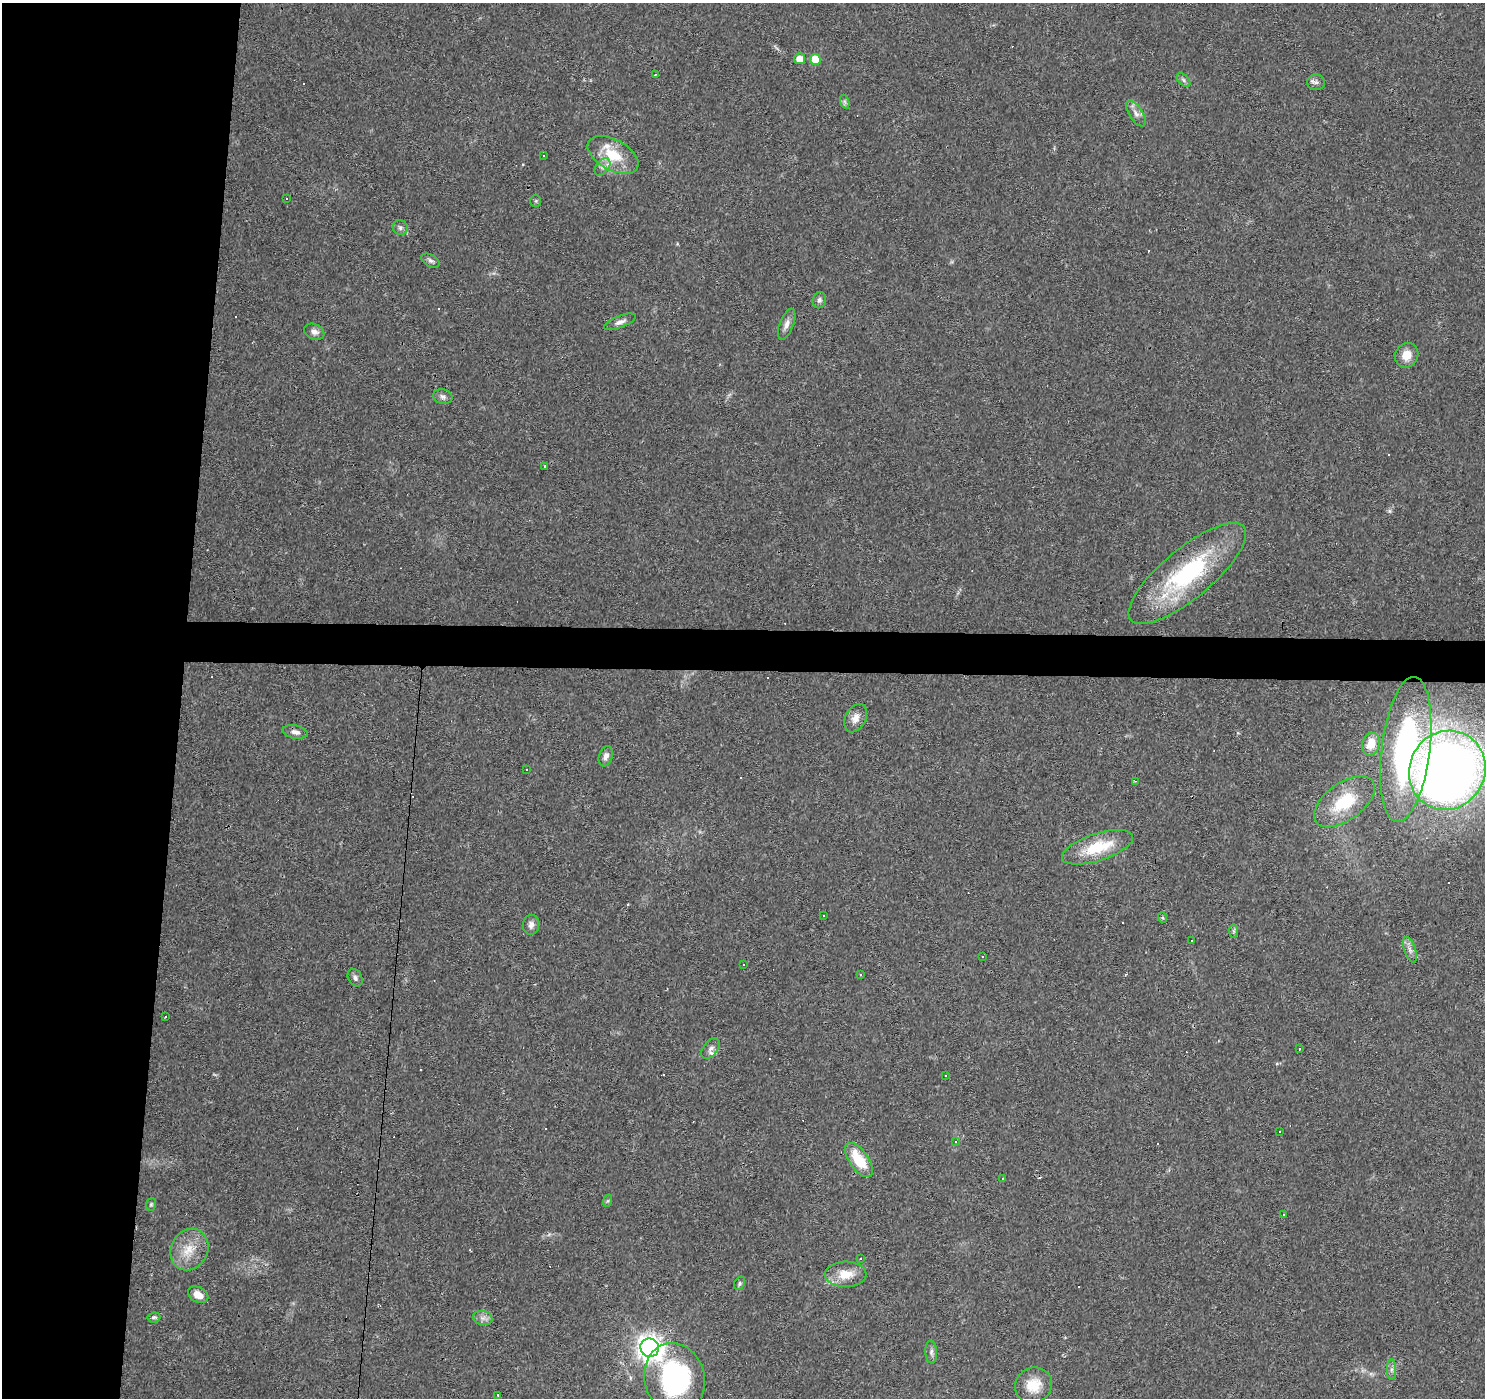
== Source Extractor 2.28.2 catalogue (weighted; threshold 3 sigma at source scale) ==
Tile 4 of 3 x 3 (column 1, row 2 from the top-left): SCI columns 1-1483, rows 1622-3017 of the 4453 x 4693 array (HDU 1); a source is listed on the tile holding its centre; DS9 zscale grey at full resolution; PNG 1487 x 1400 px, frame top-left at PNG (2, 3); each listed source drawn as its Kron ellipse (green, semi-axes under 4 px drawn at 4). Shown black and unused: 15% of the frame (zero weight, under 3 of 4 exposures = <1% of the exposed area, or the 3 px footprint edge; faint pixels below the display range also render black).
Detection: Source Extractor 2.28.2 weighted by HDU 2 'WHT'; one run over the whole footprint, this tile lists its part. Background 0.0271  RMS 0.0037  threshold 0.0166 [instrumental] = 3 sigma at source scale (4.5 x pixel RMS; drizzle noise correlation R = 1.50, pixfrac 1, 0.0396/0.0396 arcsec/px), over >= 5 px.
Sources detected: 99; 31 cosmic-ray / hot-pixel residue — neither listed nor drawn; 2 inside a brighter listed object's ellipse — not listed separately; the other 66 listed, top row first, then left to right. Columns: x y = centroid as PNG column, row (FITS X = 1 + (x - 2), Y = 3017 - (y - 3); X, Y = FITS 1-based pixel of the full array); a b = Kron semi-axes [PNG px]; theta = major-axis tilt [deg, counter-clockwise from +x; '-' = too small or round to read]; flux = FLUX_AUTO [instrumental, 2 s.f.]
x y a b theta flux
800 59 5 5 - 3.8
815 59 5 5 - 7
656 75 4 4 - 0.48
1184 80 8 5 -46 0.84
1316 82 9 8 - 1.2
845 102 7 4 -71 0.73
1136 113 15 6 -58 2.2
613 155 28 15 -29 12
543 156 3 2 - 0.45
602 167 10 6 49 1.7
287 199 3 3 - 2
536 201 6 5 - 0.52
400 228 8 7 - 1.1
430 261 10 5 -30 1.1
819 300 8 6 76 1
620 322 17 6 21 1.8
787 324 16 7 69 2.3
314 332 10 7 -24 1.8
1407 355 12 11 - 4.4
443 396 10 7 -14 1.3
545 467 3 3 - 1.3
1187 573 73 25 39 48
856 718 15 10 62 3.1
295 732 13 6 -11 1.9
1371 744 11 8 73 5.7
1406 749 73 24 83 85
606 756 10 6 73 1.9
526 769 3 2 - 0.24
1447 770 40 37 60 380
1135 781 4 2 - 0.31
1344 802 35 18 36 15
1097 847 37 13 18 15
824 915 2 2 - 0.32
1163 918 5 3 - 0.45
531 925 10 8 81 1.9
1234 931 7 4 -90 0.65
1192 940 3 2 - 0.49
1410 950 13 5 -72 1.8
983 957 3 2 - 0.32
744 965 3 3 - 0.82
860 975 3 2 - 0.28
355 978 9 7 -61 1.2
166 1017 3 3 - 1.4
711 1048 12 7 51 1.7
1299 1049 2 2 - 0.35
945 1076 2 2 - 0.26
1279 1131 3 2 - 0.24
956 1142 3 3 - 0.63
859 1160 20 9 -54 12
1003 1178 3 3 - 0.97
607 1201 6 4 70 0.57
151 1204 6 5 - 0.54
1283 1214 2 2 - 0.33
189 1250 21 18 63 8.1
861 1259 3 2 - 0.44
846 1274 21 13 1 6.7
739 1283 7 5 59 0.67
198 1295 11 7 -29 3.6
154 1317 6 5 - 0.76
483 1318 10 7 -14 1.7
650 1348 9 9 - 300
931 1352 11 6 -86 1.2
1391 1369 10 4 90 1.1
674 1379 36 30 -77 56
1034 1385 19 17 32 7.6
498 1395 4 3 - 0.62
Overlapping masked pixels (flux is a lower limit): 1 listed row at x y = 1187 573
Isophote crosses this tile's border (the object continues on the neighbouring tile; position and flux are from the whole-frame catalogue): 1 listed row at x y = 1447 770
Unlisted compact peaks at least as high as the median listed source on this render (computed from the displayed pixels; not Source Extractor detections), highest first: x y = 1390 511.